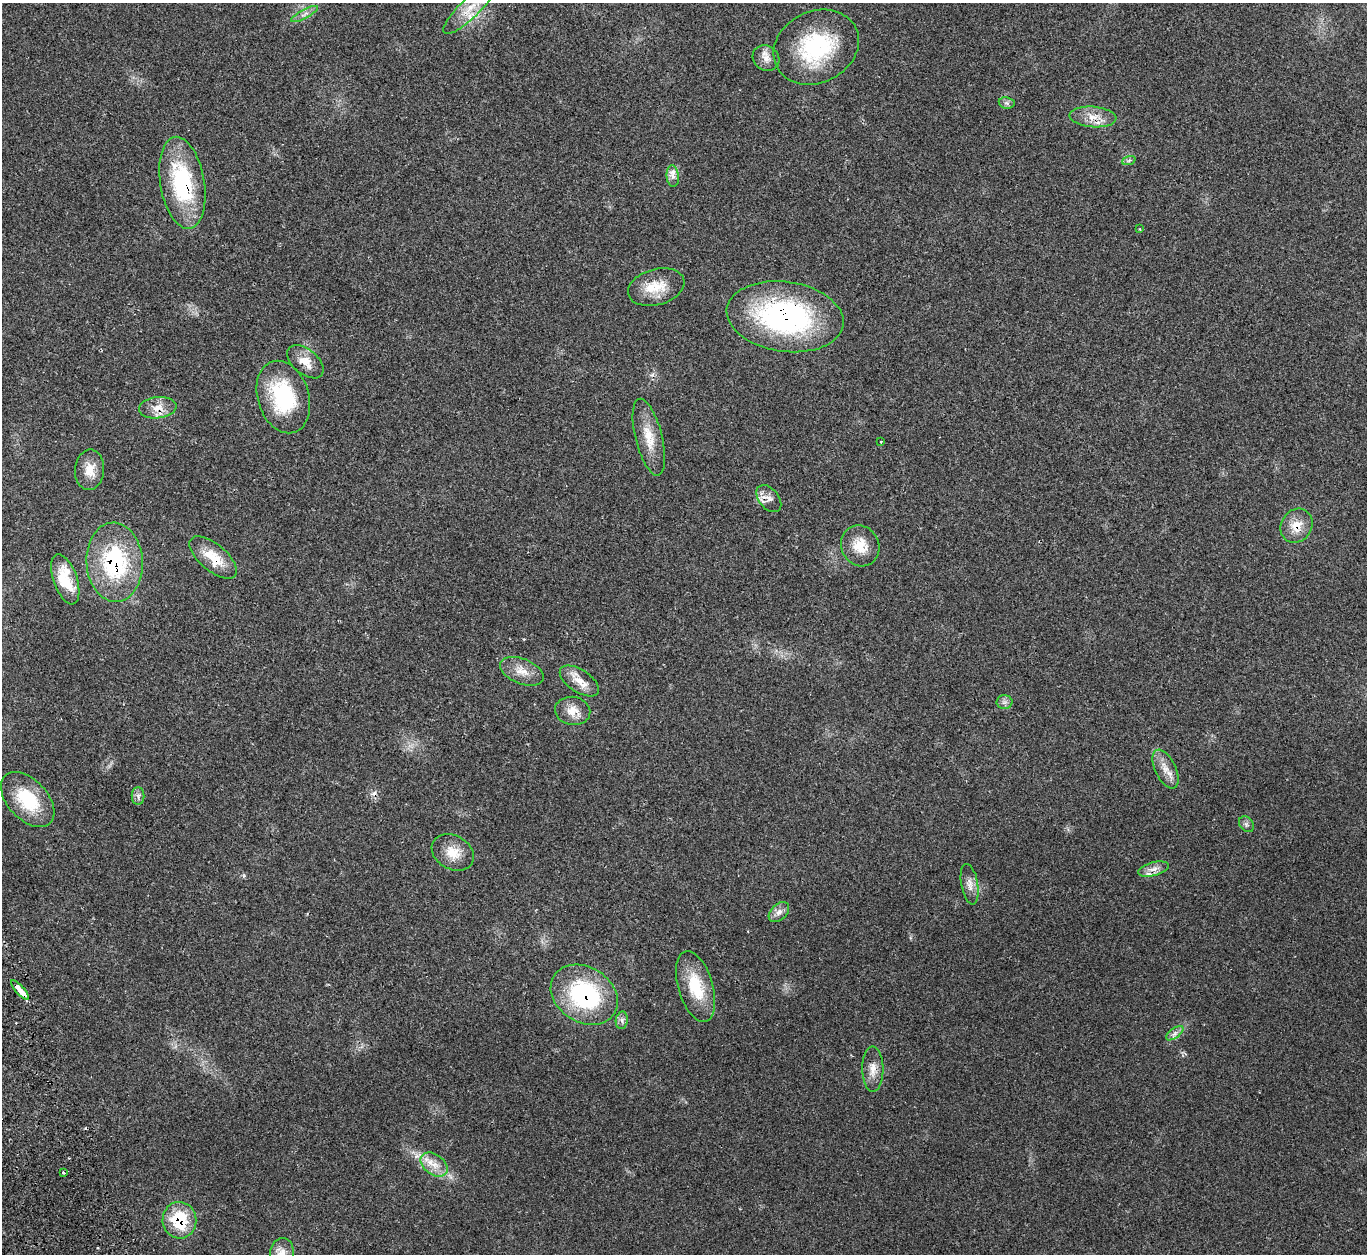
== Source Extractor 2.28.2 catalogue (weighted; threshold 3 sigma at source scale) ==
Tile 7 of 4 x 4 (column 3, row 2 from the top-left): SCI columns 2795-4159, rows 2691-3942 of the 5583 x 5512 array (HDU 1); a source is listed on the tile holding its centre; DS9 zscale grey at full resolution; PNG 1369 x 1256 px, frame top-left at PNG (2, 3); each listed source drawn as its Kron ellipse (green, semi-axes under 4 px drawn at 4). Shown black and unused: <1% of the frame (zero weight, under 2 of 3 exposures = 4% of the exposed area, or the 3 px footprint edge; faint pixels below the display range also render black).
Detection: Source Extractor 2.28.2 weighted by HDU 2 'WHT'; one run over the whole footprint, this tile lists its part. Background 0.11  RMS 0.0081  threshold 0.0363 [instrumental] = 3 sigma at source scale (4.5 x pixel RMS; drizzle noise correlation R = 1.50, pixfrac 1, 0.05/0.05 arcsec/px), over >= 5 px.
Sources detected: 50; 2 cosmic-ray / hot-pixel residue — neither listed nor drawn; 2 inside a brighter listed object's ellipse — not listed separately; the other 46 listed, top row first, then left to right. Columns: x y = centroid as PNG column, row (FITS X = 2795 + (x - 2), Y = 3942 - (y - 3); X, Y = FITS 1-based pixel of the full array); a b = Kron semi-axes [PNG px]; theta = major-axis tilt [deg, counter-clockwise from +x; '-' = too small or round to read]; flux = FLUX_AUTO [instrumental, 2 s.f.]
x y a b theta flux
470 8 35 9 44 17
304 14 15 3 28 3.1
816 47 44 35 26 77
766 58 14 12 -37 6.7
1007 103 8 5 -11 2.1
1093 117 23 10 -5 11
1129 160 7 4 20 1.5
673 176 11 6 -85 4.1
182 183 46 22 -80 80
1140 229 4 2 - 0.52
656 287 29 18 16 20
785 317 59 35 -8 180
305 362 21 12 -39 12
283 397 37 25 -73 62
158 408 19 10 6 9.8
649 437 39 13 -76 19
881 442 3 3 - 0.64
90 470 20 14 86 12
769 499 15 10 -50 6.2
1297 526 18 15 55 13
860 546 21 19 -62 17
213 557 29 13 -40 21
115 562 40 28 -87 84
65 579 26 12 -71 24
522 671 23 12 -22 11
579 681 22 11 -33 11
1004 702 8 6 0 2.7
573 711 18 14 -10 11
1166 769 21 10 -64 9.3
138 796 9 6 90 2.7
28 800 33 20 -47 38
1246 824 8 6 -54 2.3
453 852 22 17 -29 14
1153 869 16 6 14 5.6
970 884 20 8 -80 6.7
779 912 12 8 44 4.5
696 986 36 17 -74 33
20 990 12 4 -48 22
584 995 36 27 -32 93
622 1020 8 6 80 2.6
1175 1033 10 5 36 3.2
873 1069 22 10 -89 9.2
434 1164 15 10 -37 9.7
63 1172 3 3 - 0.89
179 1220 18 17 - 40
282 1254 16 12 84 9.6
Overlapping masked pixels (flux is a lower limit): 11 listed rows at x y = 1093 117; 182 183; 785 317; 158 408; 769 499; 1297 526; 213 557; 115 562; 20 990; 584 995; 179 1220
Isophote crosses this tile's border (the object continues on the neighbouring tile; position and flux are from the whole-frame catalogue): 1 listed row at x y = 282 1254